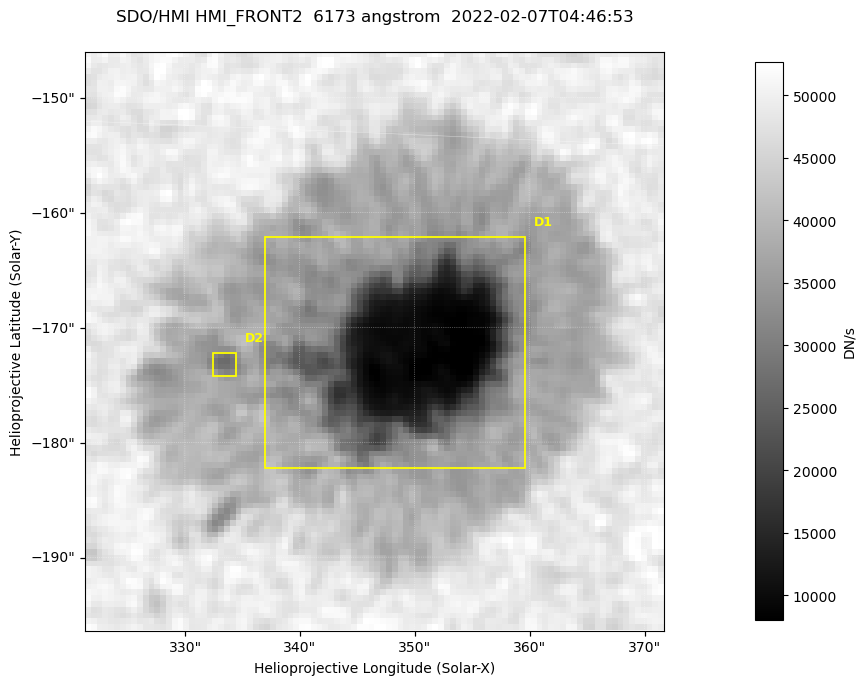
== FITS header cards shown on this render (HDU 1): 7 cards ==
TELESCOP= 'SDO/HMI '           / Telescope
INSTRUME= 'HMI_FRONT2'         / For HMI: HMI_SIDE1, HMI_FRONT2, or HMI_COMBINED
WAVELNTH=                6173. / [angstrom] Wavelength
DATE-OBS= '2022-02-07T04:46:53.700' / [ISO] Observation date {DATE__OBS}
CTYPE1  = 'HPLN-TAN'           / CTYPE1: HPLN
CTYPE2  = 'HPLT-TAN'           / CTYPE2: HPLT
BUNIT   = 'DN/s    '           / Physical Units

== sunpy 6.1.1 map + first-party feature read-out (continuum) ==
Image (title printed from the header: SDO/HMI HMI_FRONT2  6173 angstrom  2022-02-07T04:46:53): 100 x 100 px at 0.504 arcsec/px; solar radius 973 arcsec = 1930 px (partial field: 0.1% of the solar disc is inside the frame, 100% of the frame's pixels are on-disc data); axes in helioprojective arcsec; data unit DN/s (BUNIT, on the colour bar)
Orientation: roll -0.0701 deg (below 1 deg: not rotated)
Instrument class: CONTINUUM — white-light / continuum photospheric image (CONTENT/OBS_TYPE)
Dark features (sunspots / pores): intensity divided by the frame's on-disc median (partial field: no limb-darkening profile); reference = the frame's on-disc median (the 8%-of-disc-diameter window exceeds this field); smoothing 3 px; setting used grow <= 0.7, no closing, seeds <= 0.7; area >= 9 px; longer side >= 3 px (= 1.5 arcsec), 3 px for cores <= 0.7; partial field; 2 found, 2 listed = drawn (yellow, D1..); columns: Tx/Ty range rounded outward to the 2 arcsec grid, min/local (2 s.f., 1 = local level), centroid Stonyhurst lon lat
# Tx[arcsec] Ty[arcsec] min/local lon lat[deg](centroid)
D1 336..360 -184..-162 0.16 +22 -16
D2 332..336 -174..-172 0.62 +21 -16